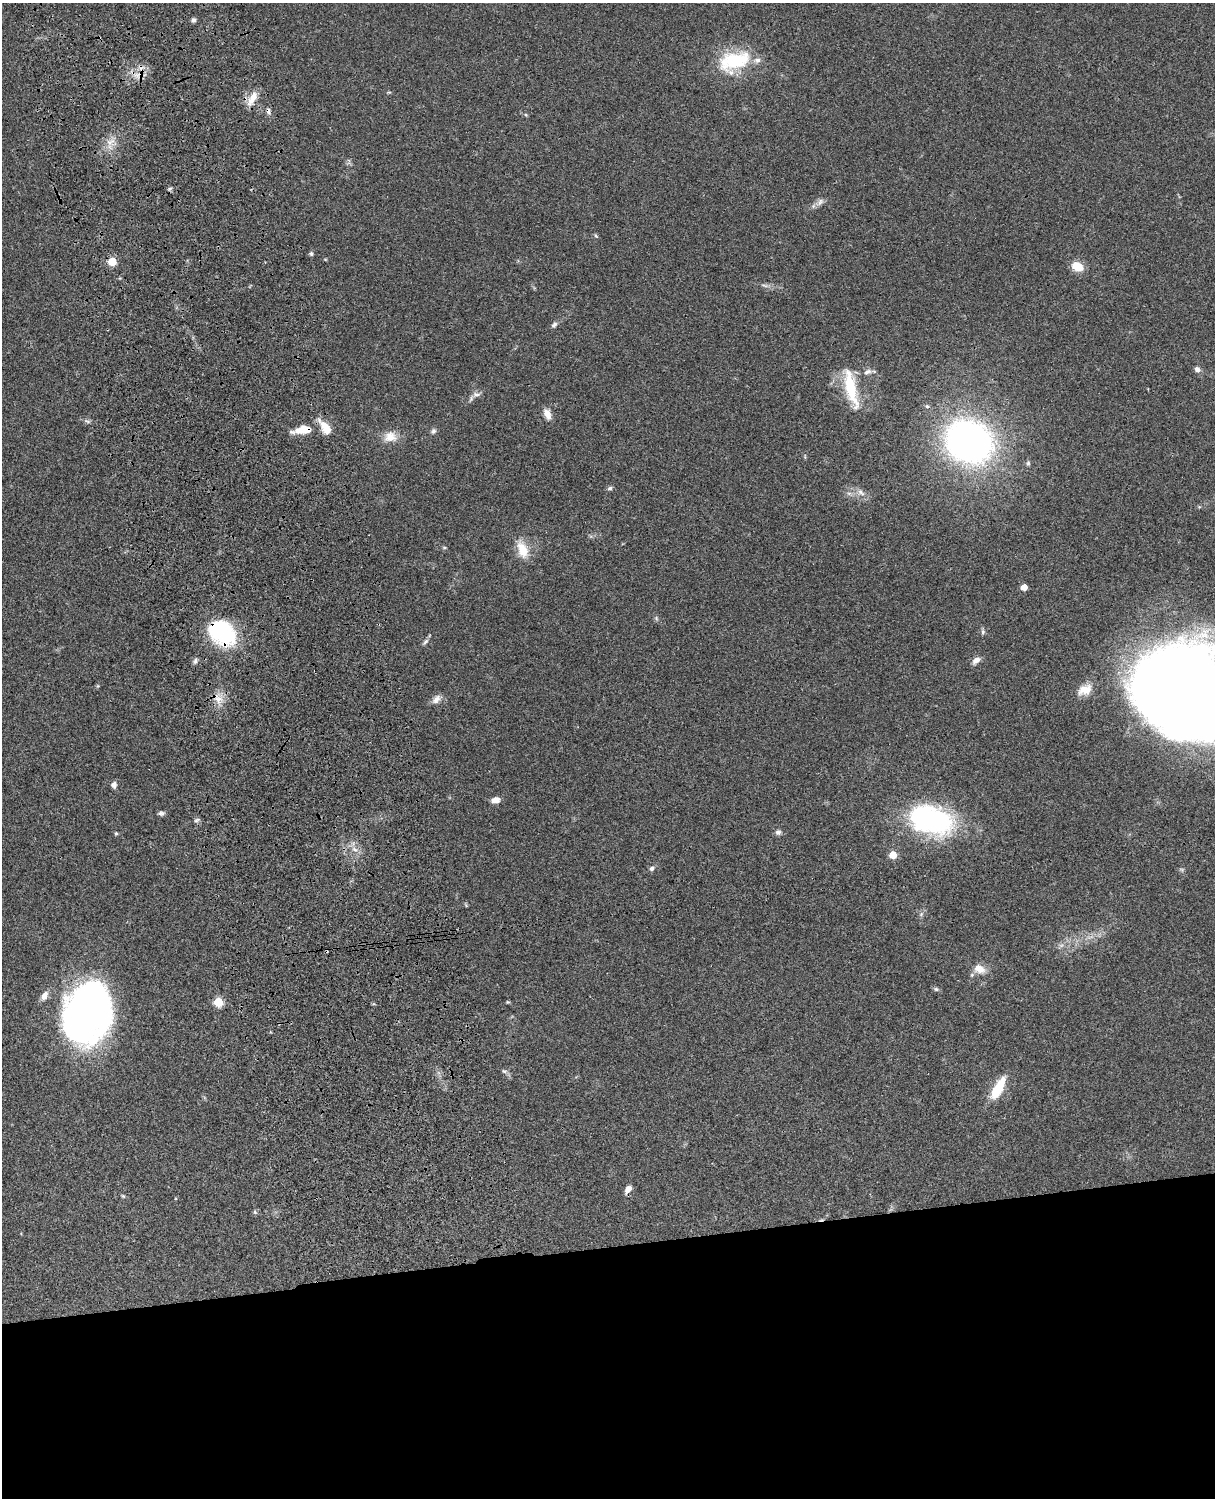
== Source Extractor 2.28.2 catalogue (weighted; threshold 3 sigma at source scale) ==
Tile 11 of 4 x 3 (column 3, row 3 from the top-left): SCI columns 2545-3757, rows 277-1772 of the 5088 x 4927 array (HDU 1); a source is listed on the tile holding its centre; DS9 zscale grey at full resolution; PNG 1217 x 1500 px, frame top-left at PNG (2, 3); no overlay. Shown black and unused: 17% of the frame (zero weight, under 3 of 4 exposures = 6% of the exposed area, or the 3 px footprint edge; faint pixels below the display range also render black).
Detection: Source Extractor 2.28.2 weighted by HDU 2 'WHT'; one run over the whole footprint, this tile lists its part. Background 0.0752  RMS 0.0059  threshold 0.0265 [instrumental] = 3 sigma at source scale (4.5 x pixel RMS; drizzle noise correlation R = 1.50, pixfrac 1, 0.05/0.05 arcsec/px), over >= 5 px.
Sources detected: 67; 1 too faint to see at this stretch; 1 inside a brighter object's white glare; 3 cosmic-ray / hot-pixel residue — not listed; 1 inside a brighter listed object's ellipse — not listed separately; the other 61 listed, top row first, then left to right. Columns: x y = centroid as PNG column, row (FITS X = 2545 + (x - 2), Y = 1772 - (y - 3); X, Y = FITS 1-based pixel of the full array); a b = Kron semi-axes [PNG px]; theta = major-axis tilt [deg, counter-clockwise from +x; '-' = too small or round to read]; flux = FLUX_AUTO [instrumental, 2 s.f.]
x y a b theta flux
193 20 6 5 - 1.5
734 61 41 23 19 36
252 98 23 8 62 6.7
268 111 8 6 -74 1.8
526 115 5 3 - 0.57
110 142 14 5 21 3.3
170 188 6 4 3 0.98
820 202 12 7 50 2.6
596 236 5 4 - 0.72
311 254 6 5 - 1
112 261 5 5 - 21
1077 266 13 9 -27 9.3
554 325 8 6 40 1.7
1197 369 7 6 - 2.2
867 372 11 7 22 2.7
851 388 43 11 -77 27
476 394 12 6 -2 2.2
547 414 14 8 -67 4.2
87 421 10 4 -21 1.4
325 427 23 10 -56 8.3
303 430 21 8 10 12
433 431 8 6 61 1.6
390 437 17 14 13 7.7
969 442 34 29 -27 280
610 488 7 5 17 1.2
861 492 13 7 -40 3.5
444 547 5 3 - 0.64
522 549 24 13 -69 11
1024 587 5 4 - 6.4
656 618 6 4 -72 0.86
222 632 31 23 -41 55
983 632 8 5 88 1.2
425 642 11 5 44 1.5
976 660 11 7 35 3.3
195 661 8 5 76 1.5
98 686 6 3 70 0.64
1175 689 88 72 -12 1300
1085 690 19 12 24 7.2
218 699 18 12 -36 6.9
436 699 14 8 50 3.5
114 785 8 7 - 1.9
495 800 9 7 8 4
161 813 8 5 -4 1.4
197 820 8 4 27 1.1
931 820 50 30 -15 94
778 832 8 7 - 1.7
116 833 5 4 - 0.75
354 849 10 5 -28 2.7
893 855 5 5 - 14
652 868 6 5 - 1.7
979 969 17 12 -21 6.5
936 989 7 5 -16 1.1
45 995 11 7 63 3.8
218 1002 5 5 - 27
508 1002 5 4 - 0.64
87 1013 55 40 73 270
504 1071 8 5 -18 1.4
998 1088 29 10 62 16
628 1189 9 5 52 3.7
123 1196 6 4 -44 0.76
255 1212 6 5 - 0.92
Overlapping masked pixels (flux is a lower limit): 4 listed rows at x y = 268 111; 303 430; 222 632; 218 699
Isophote crosses this tile's border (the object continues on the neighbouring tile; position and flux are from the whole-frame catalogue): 1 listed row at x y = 1175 689